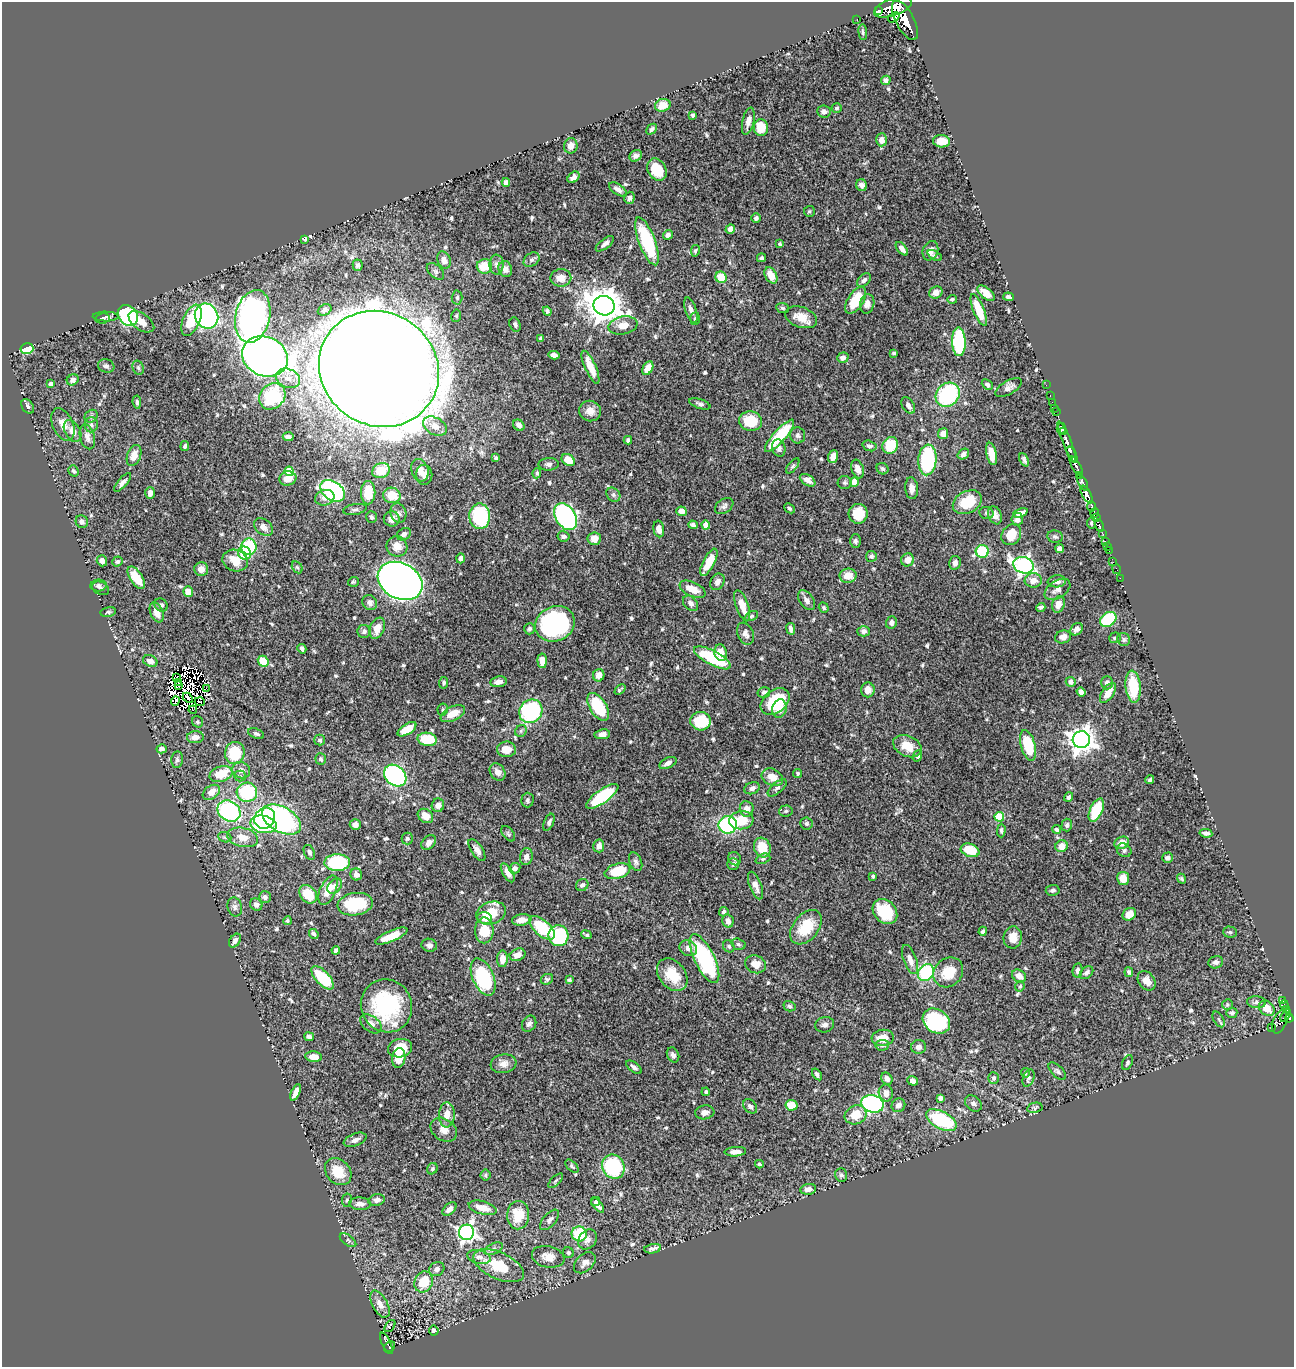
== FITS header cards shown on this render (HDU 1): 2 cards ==
NAXIS1  =                 1292
NAXIS2  =                 1365

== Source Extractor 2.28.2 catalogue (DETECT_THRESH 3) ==
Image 1292 x 1365 px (HDU 1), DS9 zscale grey, 1 PNG px = 1 image px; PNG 1296 x 1369 px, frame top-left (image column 1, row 1365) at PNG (2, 2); each listed source drawn as its Kron ellipse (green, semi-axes under 4 px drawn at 4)
Background 0.621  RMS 0.014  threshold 0.0426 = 3 sigma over >= 5 px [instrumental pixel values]
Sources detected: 651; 10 with non-positive FLUX_AUTO (blend fragments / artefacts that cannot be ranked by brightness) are neither listed nor drawn; of the other 641, the 500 brightest by FLUX_AUTO listed and drawn (141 fainter detections omitted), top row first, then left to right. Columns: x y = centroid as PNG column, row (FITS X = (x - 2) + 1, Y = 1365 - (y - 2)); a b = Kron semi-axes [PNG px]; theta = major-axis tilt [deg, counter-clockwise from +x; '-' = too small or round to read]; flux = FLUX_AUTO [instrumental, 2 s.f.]
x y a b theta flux
893 7 20 8 19 2500
878 11 3 3 - 750
894 17 6 4 35 270
857 19 2 2 - 8.1
905 20 22 9 -62 2800
863 32 8 4 -85 1.6
886 80 5 4 - 3.2
663 105 8 6 16 10
837 108 5 5 - 2.2
824 112 7 6 - 3.9
693 115 4 3 - 2
748 121 14 5 77 6.8
761 128 8 7 - 22
652 129 6 4 46 2.4
881 140 6 5 - 8.1
941 141 8 6 -4 14
571 146 8 6 80 6.4
636 156 6 5 - 3
657 170 11 9 -60 18
573 177 6 5 - 4.4
506 183 4 4 - 5.7
861 185 6 5 - 4.3
618 189 10 5 -33 4.8
629 198 6 5 - 2.9
809 211 5 5 - 1.8
756 218 5 5 - 2.7
730 229 5 4 - 5.4
668 235 5 4 - 3
305 239 3 3 - 1.5
647 241 25 8 -69 71
605 244 11 5 37 3.7
780 244 3 3 - 1.9
902 249 8 4 -50 5.4
695 251 6 4 81 1.9
930 251 10 7 68 6.5
935 256 7 4 -28 1.8
761 258 4 4 - 1.7
444 260 9 6 -69 6.5
532 260 9 6 38 3.1
358 265 6 5 - 2.3
497 265 10 7 89 4.2
484 266 7 7 - 19
505 269 8 6 -75 5.5
435 271 10 6 -42 2.8
771 275 9 5 -61 13
721 277 6 5 - 22
561 278 10 8 0 9.8
864 280 8 5 42 3
936 292 7 6 - 7.5
986 293 10 5 -39 9.8
457 297 7 5 89 1.9
1008 297 5 3 - 2.3
952 299 5 4 - 1.9
856 300 15 8 57 27
867 304 10 7 80 5.9
604 306 11 9 -21 2100
782 308 6 5 - 1.8
325 310 7 5 24 2.7
691 310 13 5 -73 5.1
979 310 17 5 -68 27
547 311 4 4 - 2.2
128 316 11 9 -48 92
206 316 13 11 -58 280
253 316 27 17 77 340
456 316 6 5 - 1.8
106 317 13 5 -1 2.6
801 317 16 10 -19 13
102 318 7 5 8 1.9
695 318 6 5 - 1.8
191 320 17 8 66 31
141 322 15 8 -36 8.2
515 325 7 5 -69 2.2
623 325 15 9 12 11
541 338 4 3 - 2
959 342 14 7 -89 81
27 348 6 5 - 39
894 353 3 3 - 1.7
554 355 5 4 - 4
265 356 23 19 -22 1100
843 358 6 5 - 3.5
106 366 8 6 -17 2.6
590 367 18 5 -66 16
138 368 7 5 -68 1.7
648 368 7 5 62 14
379 369 61 56 -34 9200
288 378 12 9 -22 9
73 380 6 5 - 3.7
51 384 4 3 - 3.1
987 385 6 4 -42 2.3
1046 385 2 2 - 10
1009 388 15 6 30 5.1
948 395 13 11 46 100
1050 395 3 2 - 16
272 396 14 12 45 66
137 402 6 4 -83 2.1
1052 402 2 2 - 6
700 404 11 4 -19 2.6
908 405 9 6 -58 4.7
28 406 8 5 -56 2.5
1055 408 3 2 - 25
590 411 11 10 - 8.2
1056 412 3 2 - 19
91 416 7 6 - 2.5
751 421 11 9 -11 28
63 425 17 10 -65 9.7
91 425 7 6 - 3
519 425 6 5 - 4.3
435 426 13 8 -28 10
1061 428 5 4 - 460
73 431 12 7 -61 8
1063 432 4 3 - 310
943 434 5 5 - 8.4
798 435 8 7 - 3
780 436 21 6 48 55
87 437 13 7 -75 5.2
288 437 5 3 - 3.4
628 440 4 4 - 2.1
1067 442 22 4 -67 910
890 445 8 7 - 30
185 446 5 4 - 2.1
869 446 7 5 -17 3.3
779 448 9 6 -74 4
963 454 6 5 - 3.7
991 454 11 5 -77 14
134 455 11 6 70 10
1072 455 9 3 -64 39
833 456 7 5 70 7.6
496 458 4 3 - 2.1
568 460 7 5 -36 16
927 460 15 9 86 81
1024 460 7 4 -65 2.1
549 464 10 6 1 2.9
793 466 9 4 52 1.8
1076 466 11 3 -60 270
858 469 9 6 -70 6.7
882 469 6 5 - 2.1
381 470 9 7 27 25
420 470 11 8 -71 11
73 471 6 5 - 2
289 471 5 4 - 28
537 473 5 4 - 1.8
424 475 10 8 89 5.1
1080 476 4 3 - 130
288 478 8 7 - 11
808 480 8 5 -32 6.3
123 482 11 4 48 3.9
854 482 5 4 - 19
845 483 7 6 - 2.2
1083 483 9 3 -62 220
912 488 11 6 -85 6.3
333 491 14 9 -35 140
150 493 6 5 - 3.6
368 493 11 7 90 22
392 495 8 7 - 21
613 495 8 6 -47 2.4
1086 495 10 4 -60 940
325 498 10 8 15 7.2
967 502 15 11 28 30
724 506 10 6 35 3.3
1092 506 5 3 - 240
789 508 5 4 - 1.6
355 509 12 5 10 2.6
682 511 5 4 - 6.1
398 513 10 8 -74 3.7
987 513 7 6 - 2.3
1020 513 8 4 20 6.7
1094 513 5 3 - 52
858 514 10 9 - 20
995 515 9 6 -70 4.5
480 516 12 10 -88 68
371 517 6 5 - 2.3
566 517 14 10 -57 210
1096 518 3 3 - 200
392 519 8 7 - 6.8
1017 519 6 5 - 4.3
82 522 6 6 - 3.6
1091 523 5 4 - 2.1
693 525 5 4 - 2.9
706 525 4 4 - 13
1099 525 6 3 -68 110
263 527 10 7 -40 6.1
659 529 8 5 -82 5.8
1102 533 3 3 - 54
404 534 7 5 31 3.2
1011 535 11 9 56 18
563 536 6 5 - 3.1
1055 537 8 6 -10 2.2
594 539 7 6 - 11
855 541 7 5 -89 2.4
1105 542 3 3 - 35
397 546 10 10 - 9.1
1107 546 2 2 - 7.9
249 547 8 7 - 59
1060 549 4 4 - 9.1
982 551 6 6 - 47
1109 551 2 2 - 5.8
245 553 7 6 - 22
871 556 5 5 - 2.6
460 558 5 4 - 2.7
908 560 7 6 - 8.6
102 561 5 5 - 4.8
117 561 5 4 - 1.8
235 561 13 10 -20 15
709 562 15 5 62 23
1113 562 3 2 - 4.6
955 563 7 5 78 4.8
1024 565 10 8 -19 290
297 567 6 5 - 1.6
201 569 7 7 - 6.8
1117 569 5 2 - 10
848 576 8 7 - 11
136 578 12 6 -58 24
1120 578 2 2 - 4
1033 580 8 7 - 8
400 581 23 17 -28 1100
1057 581 9 6 5 4.5
353 582 5 5 - 1.6
717 582 9 6 59 5.1
98 585 8 6 5 2.5
101 588 9 6 -25 2.4
693 589 14 7 -25 14
1057 589 14 8 33 6
188 592 5 5 - 12
806 600 11 6 -53 4.4
370 603 8 7 - 3.5
691 603 9 6 -45 3.4
1058 604 8 6 72 8
161 605 7 6 - 2.6
742 606 16 6 -71 14
1041 607 5 3 - 2
824 608 5 4 - 1.8
108 612 8 5 10 1.9
157 612 10 6 -67 9
751 616 7 4 26 1.6
1108 619 9 6 35 67
891 623 6 5 - 3.4
555 624 20 17 24 150
377 628 11 7 67 11
529 629 6 5 - 2.4
791 629 6 4 -81 3.2
1077 629 7 5 45 4.4
364 631 6 6 - 2.6
864 631 6 5 - 3.5
745 634 11 8 -67 4.9
1063 637 8 6 18 4.9
1115 638 6 5 - 1.9
1124 639 7 6 - 2.3
302 649 5 3 - 2.9
721 653 8 6 -75 12
712 658 20 7 -28 57
150 661 7 5 -23 5.6
263 661 6 5 - 24
542 661 7 4 -85 9.5
599 675 6 5 - 8.8
177 677 3 2 - 2.1
498 682 8 5 8 5.4
1071 682 5 5 - 4.4
178 683 2 2 - 1.6
444 683 6 4 84 1.7
1107 683 6 5 - 4.4
179 686 4 2 - 2.1
1133 687 16 7 -84 34
206 688 3 2 - 2.2
620 690 6 3 42 1.7
868 690 7 6 - 7
764 692 6 5 - 2.5
1081 692 5 4 - 3.6
1108 693 11 6 55 10
188 698 6 2 -45 2.1
175 701 5 3 - 1.7
775 701 16 11 38 64
200 702 5 2 - 2.6
598 707 15 8 -57 53
779 708 9 7 78 9.2
193 710 4 3 - 6.2
443 710 6 5 - 1.7
531 711 12 11 - 140
453 714 13 7 27 13
701 721 10 9 - 38
198 722 6 5 - 1.6
407 729 11 5 33 17
521 731 6 5 - 1.7
256 734 8 5 -22 2.2
602 734 8 5 8 4.8
195 737 8 6 3 5.9
427 739 9 6 -9 30
320 740 5 5 - 2
1081 740 8 8 - 950
1028 745 16 7 -75 45
907 746 15 10 -25 16
162 749 5 4 - 3
506 749 9 8 - 12
235 753 11 9 76 37
918 756 6 4 70 1.9
321 759 6 5 - 2.3
177 760 8 6 84 2.5
668 763 9 5 26 4.8
241 770 9 8 - 5.8
497 772 9 7 -55 6.1
798 773 4 4 - 1.7
221 774 12 7 18 25
240 776 5 5 - 1.8
395 776 12 9 -41 180
772 777 11 8 -26 11
1150 780 4 3 - 1.6
752 788 8 5 21 4.1
777 788 11 5 40 2.7
211 792 9 6 33 12
247 792 10 9 - 68
602 796 19 6 35 71
1069 797 5 4 - 2.7
527 800 7 6 - 2.2
438 805 7 6 - 6.3
747 809 7 7 - 6.2
1096 810 12 6 66 41
229 811 12 10 -34 140
786 811 7 5 3 1.7
425 816 8 6 -38 12
999 817 5 4 - 38
265 818 11 9 46 72
281 820 21 12 -30 230
741 820 12 9 7 22
549 822 9 5 67 2.6
263 824 13 8 -11 78
355 824 5 5 - 3.4
806 824 6 6 - 2.1
728 825 9 8 - 96
1067 825 6 5 - 2
1056 829 4 4 - 3
1001 830 7 4 89 2
1206 833 6 3 -9 3.1
508 834 9 5 -51 1.8
225 837 7 5 -20 2
243 837 16 9 -12 12
407 838 6 6 - 2.3
429 843 8 6 44 6.3
1122 843 7 6 - 10
599 846 6 5 - 5.9
1062 846 6 5 - 12
762 847 10 8 -70 24
477 850 12 5 -56 5.8
970 850 9 6 -19 26
1124 850 7 6 - 2.5
309 852 8 5 -65 2.4
526 857 8 6 79 4.6
1168 858 5 5 - 3.3
735 859 7 6 - 2.5
763 859 8 5 21 2.1
337 862 13 8 2 85
636 862 10 6 -68 2.9
733 864 6 6 - 2.7
515 868 6 5 - 3.3
617 871 13 7 17 38
508 873 10 5 -61 6
356 874 6 6 - 4.4
873 876 3 3 - 2
1123 878 6 6 - 11
1181 879 5 3 - 1.6
582 885 6 6 - 3.3
335 886 8 6 50 7.2
756 886 14 6 -69 6.1
328 890 15 8 66 15
1053 890 7 5 5 2.4
308 894 10 8 -48 25
265 897 6 5 - 3.1
256 904 6 5 - 3.3
355 904 18 11 9 47
235 907 9 7 -74 3.3
724 912 5 4 - 2.5
885 912 14 10 -48 39
491 913 15 11 19 28
1129 914 7 6 - 10
485 918 7 6 - 7.8
522 920 10 5 9 8.1
287 921 4 4 - 1.7
728 921 7 5 -77 6.2
806 927 19 12 50 34
542 928 15 8 -41 46
484 930 13 9 90 23
983 931 4 3 - 1.9
1230 932 7 5 -1 1.7
314 934 5 3 - 2.5
586 935 5 3 - 1.7
391 936 17 5 23 15
558 936 10 10 - 82
1013 937 11 9 84 10
235 941 7 5 55 3.3
738 944 7 5 -16 2.1
429 945 8 6 -16 3.2
729 946 6 5 - 2.1
688 948 9 7 -27 5.5
336 950 4 4 - 2.3
517 955 8 6 21 7.3
502 959 8 5 89 8.1
704 959 27 10 -64 120
910 960 15 6 -70 7.3
1216 962 7 6 - 3
755 964 11 8 -21 11
1078 970 7 5 79 3.3
948 972 16 13 46 23
1129 972 5 4 - 2.5
926 973 9 7 55 77
1087 973 7 5 41 3.5
672 975 18 13 -50 25
1019 976 7 6 - 8.2
483 977 20 10 -67 82
323 978 15 6 -46 51
547 979 6 5 - 1.8
569 980 3 3 - 1.5
1147 981 10 8 -55 9.5
1020 986 5 4 - 1.8
1282 1001 4 3 - 66
1256 1002 9 6 -6 3
1227 1004 5 5 - 1.7
1284 1005 4 3 - 120
386 1006 27 25 -61 94
789 1006 6 5 - 1.8
1267 1008 9 6 -49 15
1286 1010 3 2 - 55
1232 1013 5 5 - 2.1
1286 1015 7 3 60 200
1289 1018 4 3 - 120
1219 1019 8 5 -60 1.9
936 1021 15 11 -36 97
1280 1022 12 6 69 37
371 1024 12 7 -37 6.9
529 1024 8 6 58 3.2
825 1025 9 7 16 3.7
1271 1027 3 2 - 13
309 1037 5 4 - 2.7
883 1038 11 8 5 16
882 1045 7 5 6 2
919 1047 7 7 - 3.8
400 1048 12 9 13 19
673 1055 8 6 -63 3.9
314 1057 8 5 -6 9.8
399 1058 10 6 80 13
1127 1063 8 5 65 1.6
503 1064 13 9 9 6.7
634 1067 9 4 -38 4
1057 1071 11 5 -46 2.7
1025 1073 5 4 - 1.7
817 1074 6 4 -54 2.2
993 1078 6 5 - 2.4
1028 1078 9 5 70 2.9
887 1079 6 5 - 5
913 1081 5 4 - 3.6
295 1092 9 4 67 5.5
706 1092 4 3 - 1.9
886 1093 8 7 - 6.8
940 1098 4 4 - 4.3
873 1104 11 8 -15 200
973 1104 9 7 -39 3.3
791 1105 6 5 - 15
898 1105 7 6 - 4.3
750 1106 8 6 -47 3.3
1035 1108 8 5 11 2.1
705 1112 10 7 8 5.2
447 1115 12 8 87 11
856 1115 11 9 20 19
941 1120 17 8 -27 71
444 1130 14 10 -36 8.9
355 1140 12 6 21 5.4
735 1152 11 4 4 6.8
759 1164 4 3 - 1.5
572 1166 8 4 -45 2
613 1167 12 11 - 91
432 1169 6 5 - 1.6
338 1172 15 11 -47 21
486 1175 5 5 - 2
841 1175 7 6 - 2.4
556 1181 9 3 45 1.9
808 1189 8 5 8 4.9
347 1200 7 5 81 1.8
377 1200 8 5 17 3.8
596 1201 5 3 - 1.8
360 1204 11 6 -2 5
597 1205 9 4 -51 4.6
483 1208 14 6 -15 12
449 1209 8 5 43 5.3
518 1215 14 11 88 25
550 1220 12 6 49 4
467 1232 7 7 - 350
579 1234 7 7 - 45
587 1239 11 8 54 5.2
348 1240 9 5 -35 2.1
493 1249 9 5 26 3
653 1249 8 4 10 3.5
568 1253 5 5 - 2
479 1257 12 7 -11 5.1
548 1257 16 10 -12 11
585 1263 13 8 43 6
499 1266 27 13 -25 35
437 1269 8 6 35 4
424 1282 11 9 66 27
380 1304 15 7 -61 8.4
390 1326 7 3 51 4
434 1331 5 4 - 3.6
386 1343 11 3 -65 80
389 1347 6 5 - 80
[141 fainter detections neither listed nor drawn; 10 non-positive-flux detections neither listed nor drawn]